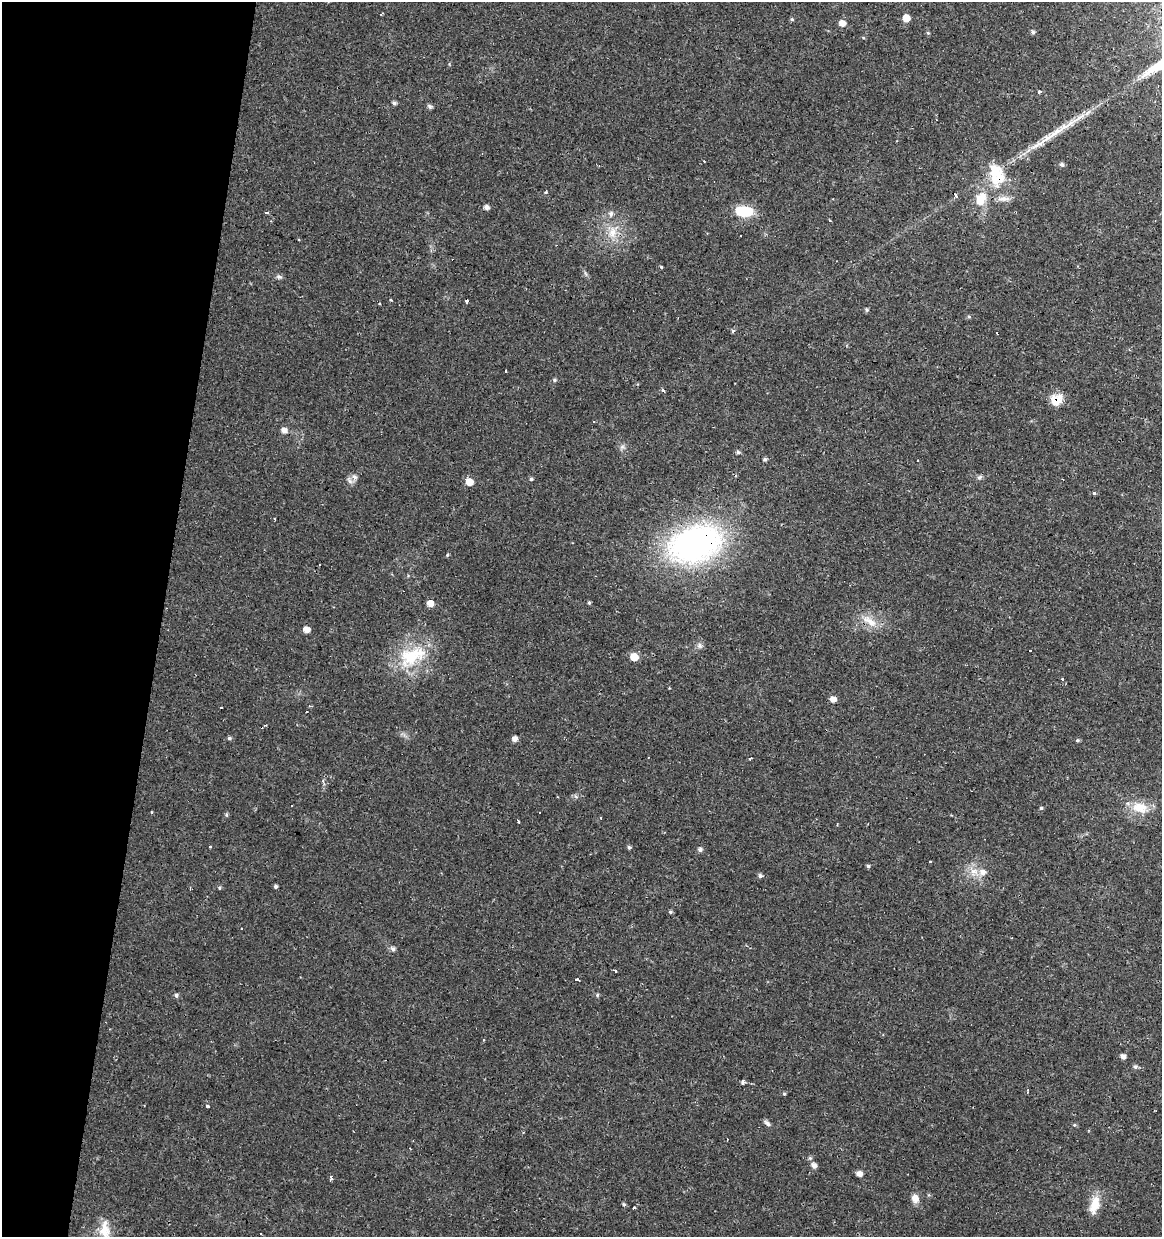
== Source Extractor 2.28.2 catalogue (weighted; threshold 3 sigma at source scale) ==
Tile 9 of 4 x 4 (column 1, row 3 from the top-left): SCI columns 221-1380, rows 1238-2472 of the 5142 x 4941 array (HDU 1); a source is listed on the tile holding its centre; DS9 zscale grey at full resolution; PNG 1164 x 1239 px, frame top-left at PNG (2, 2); no overlay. Shown black and unused: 14% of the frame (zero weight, under 2 of 3 exposures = <1% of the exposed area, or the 3 px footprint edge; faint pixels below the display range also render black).
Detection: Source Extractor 2.28.2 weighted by HDU 2 'WHT'; one run over the whole footprint, this tile lists its part. Background 0.0224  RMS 0.0028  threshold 0.0127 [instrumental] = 3 sigma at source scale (4.5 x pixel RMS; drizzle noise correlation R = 1.50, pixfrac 1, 0.0396/0.0396 arcsec/px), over >= 5 px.
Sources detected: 120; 1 inside a brighter object's white glare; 16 cosmic-ray / hot-pixel residue — not listed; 6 inside a brighter listed object's ellipse — not listed separately; the other 97 listed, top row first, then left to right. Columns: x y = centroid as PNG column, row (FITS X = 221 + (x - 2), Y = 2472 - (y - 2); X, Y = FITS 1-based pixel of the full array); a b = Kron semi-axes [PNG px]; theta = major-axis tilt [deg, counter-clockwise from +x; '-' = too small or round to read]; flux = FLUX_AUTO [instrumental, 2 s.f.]
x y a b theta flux
381 14 5 2 - 0.24
906 18 5 5 - 3.9
792 19 5 4 - 0.4
842 23 6 5 - 2.5
1033 32 5 4 - 0.67
928 33 5 4 - 0.34
1039 92 5 4 - 0.34
394 103 4 4 - 0.81
430 106 7 5 -52 0.6
1053 134 52 8 33 8.4
1062 165 5 5 - 0.78
997 178 27 23 32 10
546 192 3 3 - 0.52
956 195 5 4 - 1
979 200 17 10 -71 4
487 207 5 5 - 1.3
746 211 19 11 -14 8.1
267 213 4 3 - 0.7
830 221 3 3 - 0.68
613 232 22 12 75 5.1
661 267 3 3 - 0.32
585 274 8 3 -71 0.52
279 277 8 6 -18 0.7
467 301 3 3 - 1.1
867 309 5 5 - 0.49
969 317 5 5 - 0.38
505 371 3 3 - 1.4
554 380 5 4 - 0.53
663 391 3 3 - 1.9
1056 399 18 13 50 3.9
594 421 3 2 - 0.51
284 430 6 5 - 2
622 447 7 6 - 0.77
738 452 5 5 - 0.59
765 459 5 4 - 0.62
918 460 3 3 - 0.86
355 477 8 6 -29 1
980 477 8 5 27 0.63
531 479 5 4 - 0.5
469 482 6 5 - 3.7
1094 493 4 4 - 0.42
695 544 52 34 18 87
447 555 5 4 - 0.31
589 602 4 3 - 0.43
430 603 6 5 - 2.9
870 621 24 10 -32 4.2
306 630 5 5 - 2.7
700 645 8 7 - 0.91
1030 650 3 3 - 0.87
412 656 42 24 23 16
634 657 6 5 - 5.3
1062 679 5 3 - 0.31
833 699 5 5 - 2
229 738 6 4 -14 0.52
515 739 5 5 - 1.4
1077 740 5 4 - 0.43
750 759 4 3 - 0.32
1140 807 23 15 -5 5.7
1041 808 4 4 - 0.39
152 812 3 2 - 0.33
226 815 5 5 - 0.47
518 821 4 2 - 0.56
837 824 4 2 - 0.21
210 847 4 3 - 0.21
629 847 5 4 - 0.55
700 849 5 5 - 0.91
930 862 3 3 - 0.78
868 866 5 5 - 0.46
974 871 12 10 14 2.9
760 876 5 5 - 0.74
276 886 4 4 - 0.58
219 888 5 5 - 0.43
670 912 5 4 - 0.46
393 949 6 5 - 0.95
616 971 3 3 - 2.8
577 980 4 3 - 1.8
176 995 5 5 - 0.72
597 995 5 5 - 0.42
484 1040 3 3 - 0.69
1123 1057 5 5 - 1.4
1135 1067 6 6 - 0.67
742 1082 4 4 - 0.92
784 1094 5 4 - 0.37
207 1106 3 3 - 1.6
767 1123 9 5 -45 0.83
1074 1125 5 4 - 0.35
727 1140 2 2 - 0.26
810 1158 5 5 - 0.54
814 1166 6 5 - 1.4
859 1174 5 5 - 1.6
330 1178 6 3 78 0.7
915 1198 11 9 -77 2
624 1204 4 4 - 0.46
1095 1205 24 11 75 4.8
634 1208 3 3 - 1
104 1230 24 14 -73 4.9
260 1233 3 3 - 0.76
Overlapping masked pixels (flux is a lower limit): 5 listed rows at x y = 1053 134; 997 178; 1056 399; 695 544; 870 621
Isophote crosses this tile's border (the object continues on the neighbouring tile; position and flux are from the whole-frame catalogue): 1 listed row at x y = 104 1230